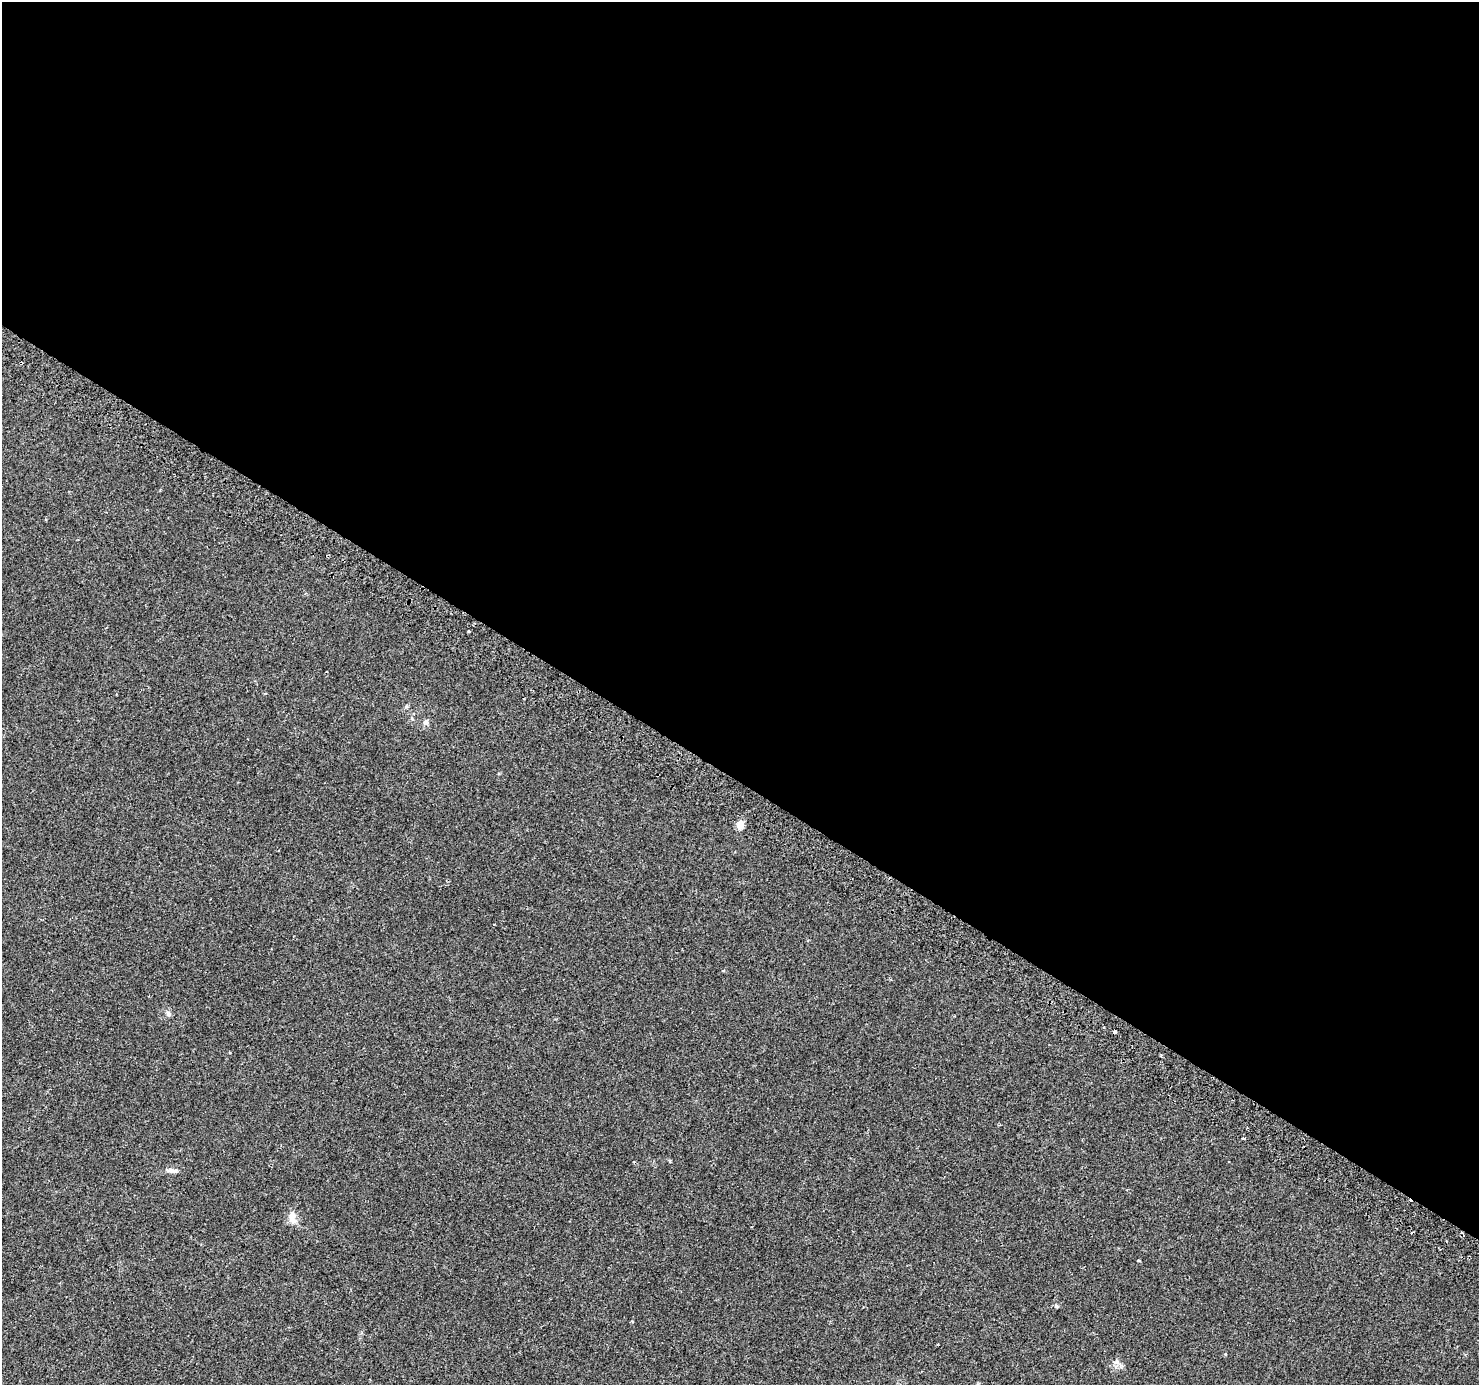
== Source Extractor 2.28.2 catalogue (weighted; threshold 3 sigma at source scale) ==
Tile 3 of 4 x 4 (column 3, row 1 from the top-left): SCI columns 2981-4457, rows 4374-5756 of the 5967 x 6046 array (HDU 1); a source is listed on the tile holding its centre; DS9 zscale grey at full resolution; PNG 1481 x 1387 px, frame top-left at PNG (2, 2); no overlay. Shown black and unused: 56% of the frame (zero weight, under 2 of 3 exposures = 2% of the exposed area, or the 3 px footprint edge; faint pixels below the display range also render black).
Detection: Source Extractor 2.28.2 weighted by HDU 2 'WHT'; one run over the whole footprint, this tile lists its part. Background 0.0422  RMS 0.0063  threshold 0.0285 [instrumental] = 3 sigma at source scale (4.5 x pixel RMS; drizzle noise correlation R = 1.50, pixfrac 1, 0.0396/0.0396 arcsec/px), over >= 5 px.
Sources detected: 16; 3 cosmic-ray / hot-pixel residue — not listed; the other 13 listed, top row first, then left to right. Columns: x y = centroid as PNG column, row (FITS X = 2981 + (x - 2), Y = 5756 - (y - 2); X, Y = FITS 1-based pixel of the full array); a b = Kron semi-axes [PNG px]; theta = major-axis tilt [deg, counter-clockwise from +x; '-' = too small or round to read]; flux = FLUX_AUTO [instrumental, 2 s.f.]
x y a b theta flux
469 631 3 3 - 1.6
412 719 5 3 - 0.67
426 722 8 7 - 2.2
740 825 10 7 72 4.5
168 1013 8 6 -46 1.7
1114 1031 5 3 - 3.5
229 1053 3 2 - 0.62
1244 1139 4 3 - 0.65
171 1170 14 5 -8 2.4
292 1218 19 9 -74 5.2
1056 1306 5 4 - 0.8
1225 1354 5 3 - 0.48
1116 1362 7 4 19 1.3
Unlisted compact peaks at least as high as the median listed source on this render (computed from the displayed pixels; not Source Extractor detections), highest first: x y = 670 1161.